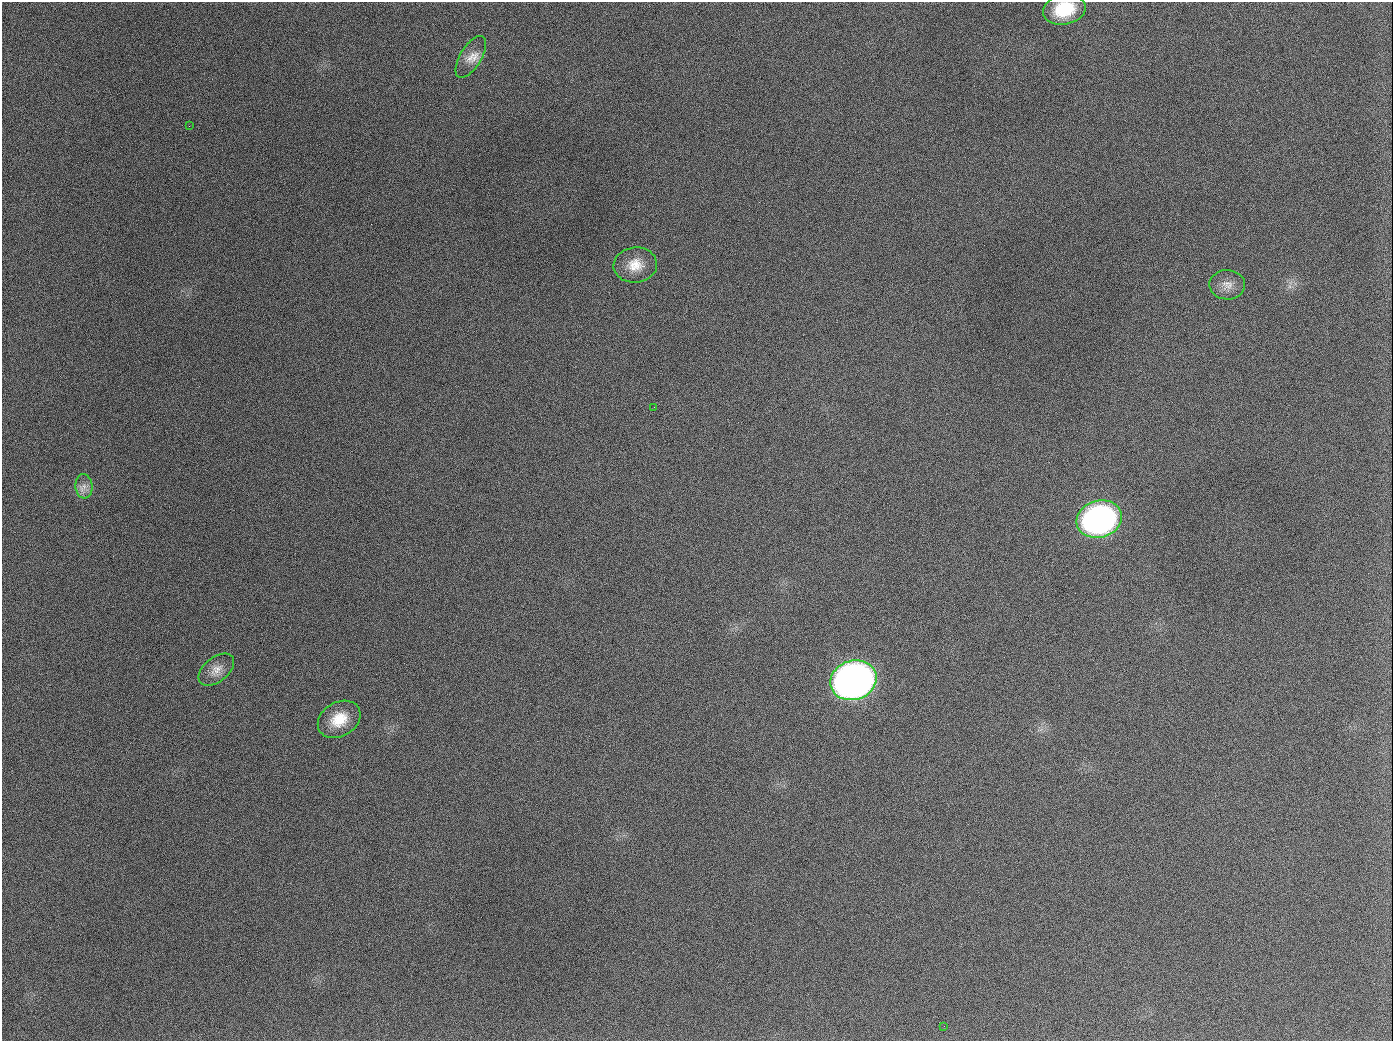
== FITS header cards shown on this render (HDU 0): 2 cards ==
NAXIS1  =                 1391
NAXIS2  =                 1039

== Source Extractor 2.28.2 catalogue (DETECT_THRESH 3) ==
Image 1391 x 1039 px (HDU 0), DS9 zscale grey, 1 PNG px = 1 image px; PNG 1395 x 1043 px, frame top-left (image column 1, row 1039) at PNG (2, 2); each listed source drawn as its Kron ellipse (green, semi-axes under 4 px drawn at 4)
Background 1890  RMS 79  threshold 238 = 3 sigma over >= 5 px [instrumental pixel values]
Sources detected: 12; all 12 listed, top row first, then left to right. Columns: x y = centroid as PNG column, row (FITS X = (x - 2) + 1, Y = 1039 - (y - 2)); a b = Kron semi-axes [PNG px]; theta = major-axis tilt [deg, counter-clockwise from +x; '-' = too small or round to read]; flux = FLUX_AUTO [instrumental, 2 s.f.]
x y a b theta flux
1064 9 21 15 12 2.2e+05
471 57 23 10 58 6.7e+04
189 126 3 2 - 5.7e+03
635 265 22 17 5 1.1e+05
1227 285 18 14 -1 5.9e+04
654 407 2 2 - 3.4e+03
84 486 12 8 -85 3.8e+04
1099 519 23 18 16 1.8e+06
216 670 20 12 38 6.2e+04
853 680 23 19 19 4.3e+06
339 719 23 17 31 1.5e+05
944 1026 2 2 - 3.5e+03
At the frame edge (FLAGS 8, measured only in part): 1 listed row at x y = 1064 9